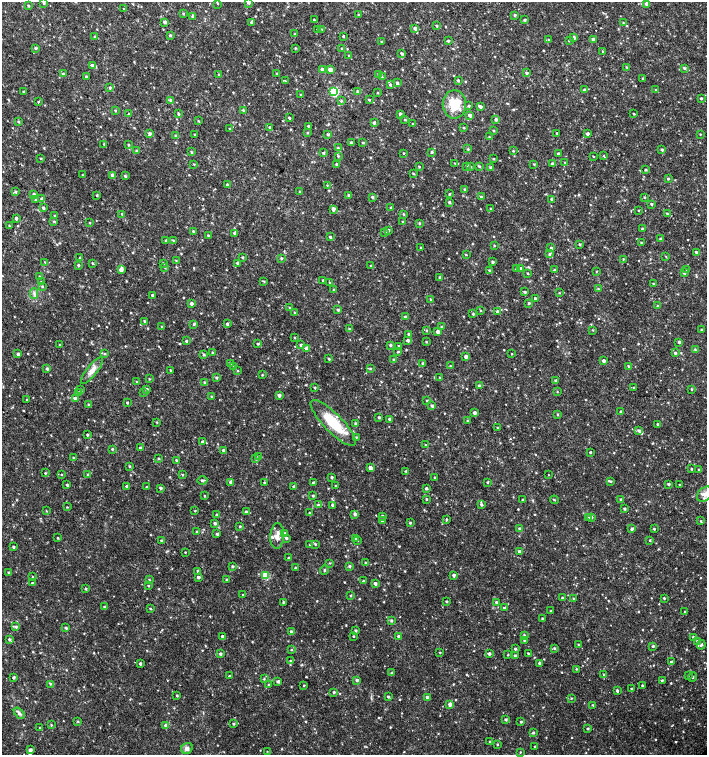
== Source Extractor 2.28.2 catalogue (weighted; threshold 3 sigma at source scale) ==
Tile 11 of 4 x 4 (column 3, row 3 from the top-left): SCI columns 3045-4453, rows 1507-3012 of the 6025 x 6032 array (HDU 1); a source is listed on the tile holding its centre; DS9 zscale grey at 2 x 2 block average (1 PNG px = mean of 2 x 2 image px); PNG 709 x 757 px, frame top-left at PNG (2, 2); each listed source drawn as its Kron ellipse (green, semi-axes under 4 px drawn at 4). Shown black and unused: <1% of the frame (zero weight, under 2 of 3 exposures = <1% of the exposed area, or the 3 px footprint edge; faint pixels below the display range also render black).
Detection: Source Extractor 2.28.2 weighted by HDU 2 'WHT'; one run over the whole footprint, this tile lists its part. Background 0.0176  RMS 0.0034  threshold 0.0152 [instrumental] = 3 sigma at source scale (4.5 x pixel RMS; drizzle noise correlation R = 1.50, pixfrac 1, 0.0396/0.0396 arcsec/px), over >= 5 px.
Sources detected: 836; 1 cosmic-ray / hot-pixel residue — neither listed nor drawn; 12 inside a brighter listed object's ellipse — not listed separately; of the other 823, all 500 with FLUX_AUTO >= 0.562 (the completeness limit of this list) listed and drawn (323 fainter detections not listed), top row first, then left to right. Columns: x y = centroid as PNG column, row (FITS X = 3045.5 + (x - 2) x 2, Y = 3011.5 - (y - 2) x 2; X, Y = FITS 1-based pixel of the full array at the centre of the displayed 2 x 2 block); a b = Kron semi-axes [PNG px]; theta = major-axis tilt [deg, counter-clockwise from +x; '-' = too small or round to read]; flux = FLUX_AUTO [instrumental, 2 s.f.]
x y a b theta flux
248 2 3 3 - 3.1
44 3 3 2 - 1.1
217 3 3 2 - 0.8
646 4 3 2 - 2.9
28 6 3 2 - 0.89
124 9 3 2 - 0.6
183 14 3 3 - 0.75
358 15 2 2 - 0.65
515 15 3 3 - 1.1
193 16 4 3 - 1.6
314 20 3 2 - 0.92
525 20 2 2 - 1.1
165 22 3 2 - 2.1
251 22 4 2 - 1.7
623 23 3 2 - 0.57
437 26 3 2 - 1.1
415 28 3 3 - 2.5
318 29 3 3 - 2
322 29 3 2 - 0.65
295 34 3 2 - 0.68
170 35 3 2 - 1.1
343 36 3 2 - 0.75
95 37 3 3 - 0.97
574 37 3 3 - 1.5
593 39 3 3 - 2.1
549 40 3 3 - 0.83
448 41 3 3 - 1.2
569 41 3 3 - 0.73
381 42 3 2 - 0.63
35 48 3 3 - 1.3
295 48 3 2 - 0.73
341 48 3 2 - 0.61
603 52 3 3 - 0.83
402 54 3 2 - 1.6
349 56 3 2 - 0.85
92 65 3 2 - 2.1
627 67 3 2 - 0.64
684 68 4 3 - 1.1
322 69 3 3 - 2.7
330 70 3 3 - 4.1
277 73 3 2 - 0.69
526 73 3 3 - 1.3
63 74 3 3 - 0.97
219 74 3 2 - 0.67
378 74 3 2 - 0.66
86 77 2 2 - 1.7
382 77 3 3 - 0.67
642 78 3 2 - 0.59
458 80 3 2 - 1
285 81 3 2 - 0.62
397 83 3 3 - 1.5
390 85 3 3 - 1.3
110 88 3 3 - 1
585 90 4 3 - 1.9
656 90 3 2 - 0.59
24 92 2 2 - 1
334 92 3 3 - 56
358 92 3 3 - 2.2
377 93 3 2 - 0.58
301 95 3 2 - 0.76
701 98 2 2 - 1.3
171 100 3 3 - 1.4
369 100 3 2 - 0.84
341 101 3 3 - 0.86
38 102 3 2 - 0.7
454 104 14 11 90 20
469 106 3 3 - 0.88
480 106 3 3 - 1.9
115 110 3 2 - 0.69
243 110 3 3 - 1.1
129 114 3 3 - 1
178 114 3 2 - 0.98
400 114 2 2 - 2.1
634 114 2 2 - 0.72
470 115 3 3 - 2.9
289 118 2 2 - 1
496 119 3 3 - 1.4
405 120 3 2 - 0.79
198 121 3 2 - 0.65
18 122 3 2 - 1
374 123 2 2 - 1.9
413 124 2 2 - 0.57
308 126 3 2 - 1
270 127 2 2 - 1.4
464 128 2 2 - 0.9
230 129 3 2 - 0.96
493 131 2 2 - 0.76
150 133 3 3 - 1.8
307 133 3 3 - 0.65
557 133 2 2 - 0.63
195 134 2 2 - 0.65
328 134 3 3 - 1.2
587 134 3 2 - 2.1
700 134 2 2 - 0.6
176 136 3 3 - 1.1
489 137 3 2 - 0.76
351 143 3 2 - 1.6
363 143 3 2 - 0.71
104 144 2 2 - 0.8
128 145 3 2 - 0.75
338 148 3 3 - 0.74
468 149 3 3 - 0.85
662 150 3 3 - 1.1
136 151 3 2 - 1.5
513 151 3 2 - 0.69
192 152 3 3 - 0.85
432 152 3 3 - 0.97
323 153 3 3 - 1.3
403 153 2 2 - 0.66
558 154 2 2 - 2.6
338 156 4 3 - 0.88
604 156 4 3 - 0.88
593 157 2 2 - 0.58
41 158 3 2 - 0.65
493 159 2 2 - 0.75
565 162 3 2 - 0.61
455 163 3 2 - 0.57
194 164 3 2 - 0.68
336 164 2 2 - 1.2
534 164 3 2 - 0.68
552 164 3 2 - 2
467 166 4 2 - 0.87
479 166 4 3 - 0.9
419 167 3 2 - 0.75
471 167 3 2 - 0.59
491 167 3 3 - 1.3
646 170 2 2 - 1
413 174 3 3 - 0.67
83 175 2 2 - 0.58
112 175 3 3 - 2.6
125 176 3 3 - 1
668 179 2 2 - 0.84
227 185 2 2 - 1.1
327 185 3 2 - 0.59
465 189 3 2 - 0.71
16 192 3 3 - 1.2
300 192 4 3 - 0.77
34 194 3 3 - 1.6
449 194 3 2 - 0.83
97 195 2 2 - 1.1
349 195 3 3 - 1.2
372 197 3 2 - 1.4
481 197 4 3 - 1.9
644 197 3 2 - 0.72
42 199 3 3 - 1.5
552 199 2 2 - 2.2
35 200 3 3 - 0.8
449 202 3 3 - 1.3
651 204 2 2 - 1.1
43 208 2 2 - 1.7
391 208 3 2 - 1.2
333 209 3 3 - 3
490 209 3 2 - 0.65
638 210 3 2 - 0.57
122 214 3 3 - 1
404 214 3 3 - 0.74
667 214 3 2 - 0.74
55 216 3 3 - 1.2
16 218 2 2 - 2
54 221 3 2 - 1
403 222 3 3 - 0.67
90 223 3 3 - 0.61
419 223 4 2 - 0.71
9 226 3 2 - 0.66
642 229 2 2 - 1.1
388 230 3 2 - 1.4
193 231 3 2 - 1
385 232 3 3 - 1.1
235 233 3 2 - 2.8
208 236 3 2 - 1.1
330 237 3 2 - 1
661 238 3 2 - 1
166 240 3 2 - 1.1
174 241 3 3 - 1.1
641 242 2 2 - 0.6
579 244 2 2 - 1.1
494 246 3 2 - 0.66
421 247 2 2 - 0.65
551 248 2 2 - 1.8
696 252 2 2 - 1.5
550 254 3 3 - 1.4
466 255 3 2 - 0.66
666 256 3 2 - 0.65
243 257 3 2 - 0.87
80 258 3 3 - 0.8
281 258 3 3 - 0.94
623 259 3 2 - 0.65
176 261 3 3 - 0.61
45 262 3 2 - 0.6
493 262 3 2 - 1.4
92 263 3 2 - 0.78
163 263 3 2 - 0.74
238 263 3 3 - 1.4
78 265 3 2 - 1.1
371 266 2 2 - 0.93
165 268 3 2 - 0.58
517 269 3 2 - 2.8
520 269 3 3 - 3
686 269 3 2 - 0.58
121 270 4 3 - 4.3
489 270 3 3 - 1.2
555 270 2 2 - 1.1
596 271 2 2 - 0.56
528 273 2 2 - 0.67
684 273 3 3 - 0.72
39 277 3 2 - 1.4
440 277 3 3 - 0.82
323 280 3 2 - 0.94
264 281 4 3 - 0.74
42 282 3 3 - 1.4
330 282 3 3 - 0.75
653 284 3 2 - 0.98
42 286 3 3 - 0.94
598 289 3 3 - 0.68
334 290 3 2 - 1.1
525 292 3 2 - 1.4
559 293 2 2 - 0.57
34 294 5 2 - 1.5
153 295 2 2 - 2.6
430 299 3 2 - 0.81
535 299 2 2 - 1.4
191 303 3 3 - 2.1
529 303 3 2 - 1.2
658 306 3 3 - 0.75
290 308 3 2 - 0.92
338 310 3 2 - 1.2
481 310 3 2 - 0.61
497 311 3 2 - 1.6
295 313 3 3 - 0.68
473 314 2 2 - 1.3
405 317 3 3 - 2.1
145 321 3 2 - 1.1
194 324 3 3 - 0.81
227 324 4 3 - 1.4
162 327 2 2 - 0.7
442 327 2 2 - 1.3
349 329 3 3 - 0.71
593 330 3 2 - 0.63
701 330 2 2 - 0.9
426 331 3 3 - 0.64
438 332 3 3 - 3.4
409 334 2 2 - 1.2
294 338 3 2 - 0.59
408 340 3 2 - 1.8
186 341 3 2 - 1.2
426 342 2 2 - 0.74
679 342 2 2 - 1.4
258 344 4 3 - 1.1
60 345 3 2 - 0.71
301 345 3 3 - 1.6
390 345 3 2 - 1.2
399 346 3 2 - 1.6
307 349 3 3 - 5.8
695 350 3 3 - 0.79
398 352 2 2 - 0.74
213 353 3 3 - 0.59
675 353 3 2 - 1.5
18 354 3 3 - 1.7
105 354 3 3 - 0.57
512 354 2 2 - 0.58
204 355 3 3 - 1
466 356 2 2 - 2.5
329 359 2 2 - 0.93
394 360 2 2 - 1.3
603 361 2 2 - 2.8
230 363 3 2 - 1.5
423 363 2 2 - 0.84
450 366 2 2 - 0.56
628 366 3 3 - 1.2
234 367 3 3 - 1.4
370 368 3 3 - 0.82
47 369 3 3 - 1.4
92 370 16 5 52 5.7
170 370 2 2 - 0.75
238 371 3 3 - 0.6
262 375 2 2 - 0.64
440 377 3 2 - 0.58
217 378 3 2 - 1.1
149 379 3 2 - 0.64
556 381 3 2 - 1.8
137 382 3 3 - 1.1
204 382 3 2 - 0.86
479 386 3 2 - 2.3
315 388 2 2 - 0.98
634 388 2 2 - 0.8
146 389 3 3 - 2.4
692 389 3 3 - 0.75
81 390 3 3 - 0.81
78 392 3 3 - 0.96
144 392 3 3 - 0.64
557 392 2 2 - 0.57
279 395 2 2 - 3.2
211 397 2 2 - 0.66
75 398 3 2 - 3.4
27 400 2 2 - 0.56
427 401 3 2 - 0.8
127 403 2 2 - 0.85
88 405 3 3 - 0.82
432 406 3 3 - 1.7
621 412 2 2 - 1.3
474 413 3 3 - 2.5
557 414 3 3 - 0.75
379 417 2 2 - 1.2
389 419 3 2 - 1.4
468 420 3 2 - 0.71
157 422 3 3 - 0.73
333 423 31 9 -46 28
356 424 4 3 - 2.2
658 424 2 2 - 1.3
497 428 3 2 - 0.64
639 431 3 3 - 1.9
87 435 2 2 - 1.1
356 437 4 2 - 0.85
202 442 2 2 - 1.6
426 445 3 2 - 0.66
140 448 3 2 - 1.5
112 449 2 2 - 0.98
224 450 2 2 - 2.1
590 452 2 2 - 0.85
258 456 3 3 - 0.8
73 458 3 2 - 0.87
159 458 3 3 - 0.8
256 459 3 2 - 0.97
176 460 2 2 - 0.97
130 466 3 3 - 0.77
370 468 3 3 - 5.7
691 469 3 2 - 0.84
699 470 3 2 - 1.1
406 471 3 2 - 0.9
45 473 3 3 - 0.75
62 474 3 2 - 0.59
88 475 3 2 - 1.4
183 475 3 2 - 0.66
548 475 2 2 - 0.59
331 477 2 2 - 1.4
434 477 2 2 - 0.61
202 480 5 3 - 1.6
611 481 3 2 - 0.82
231 482 3 3 - 2.5
313 482 4 2 - 0.85
487 482 2 2 - 0.88
264 483 3 2 - 0.84
669 484 2 2 - 1.4
67 485 3 2 - 1.1
680 485 2 2 - 0.8
127 486 4 2 - 1.8
335 486 2 2 - 0.58
147 487 2 2 - 0.94
294 487 3 2 - 2.1
161 488 3 2 - 1.6
426 488 2 2 - 1.6
705 494 9 6 43 4.4
204 496 2 2 - 0.69
313 496 3 2 - 0.86
426 499 3 2 - 0.86
621 499 3 3 - 1.4
523 500 2 2 - 0.84
554 500 4 2 - 0.62
318 505 3 3 - 1.4
333 505 3 2 - 1.9
481 505 3 3 - 1.2
67 507 4 2 - 0.87
624 509 3 2 - 1.3
46 511 2 2 - 0.58
195 511 2 2 - 0.63
246 512 3 3 - 1.8
310 513 3 2 - 1.1
217 514 3 2 - 0.63
355 514 3 3 - 2
382 516 3 3 - 1.3
591 517 3 2 - 1.5
588 518 3 3 - 1.2
446 519 3 2 - 0.76
382 521 3 3 - 1.7
701 521 3 2 - 0.64
215 523 3 2 - 1.8
410 523 3 3 - 1
240 526 3 2 - 0.82
520 529 3 3 - 1.6
632 529 4 2 - 2
654 529 2 2 - 0.82
197 532 3 2 - 1
284 533 3 3 - 1.2
217 534 3 3 - 1.3
277 536 13 7 85 6.1
58 538 2 2 - 0.93
286 538 3 3 - 1.4
355 538 3 3 - 0.73
650 540 3 2 - 0.7
162 541 3 3 - 1.6
357 541 3 2 - 0.57
310 544 3 2 - 0.63
315 544 3 3 - 0.88
13 547 2 2 - 1.3
185 552 2 2 - 0.59
520 552 3 3 - 2.9
289 558 2 2 - 1.5
329 563 3 3 - 0.63
365 563 3 2 - 0.83
232 566 3 3 - 1.3
349 566 3 3 - 1.1
296 568 3 2 - 1.8
325 570 4 2 - 0.93
198 571 2 2 - 1.2
8 572 3 2 - 0.68
454 575 2 2 - 2.1
266 576 3 3 - 28
32 577 2 2 - 0.6
198 577 2 2 - 2.2
149 580 3 2 - 0.76
227 580 2 2 - 1.4
363 581 2 2 - 1.2
32 583 3 3 - 0.75
375 584 3 3 - 1.6
148 585 2 2 - 0.79
86 589 3 3 - 1.1
243 595 3 2 - 0.57
351 596 2 2 - 0.58
563 598 3 3 - 1.8
664 598 2 2 - 0.99
573 599 3 2 - 0.59
447 601 2 2 - 1
283 602 3 2 - 0.78
496 602 3 3 - 1.2
105 607 3 2 - 1.8
504 608 3 2 - 1
150 609 3 2 - 0.78
551 611 2 2 - 0.67
685 612 3 2 - 0.85
543 619 2 2 - 1.2
391 621 3 3 - 1.2
16 627 4 3 - 1.5
66 628 3 2 - 1.1
356 631 3 2 - 0.97
291 632 3 2 - 1.4
524 635 3 3 - 0.66
222 636 2 2 - 1.6
353 636 2 2 - 0.77
399 636 3 3 - 3.2
693 637 2 2 - 0.94
9 639 3 3 - 1.3
524 640 3 2 - 0.73
697 641 3 2 - 1.1
578 645 2 2 - 0.58
701 645 5 3 - 1.4
653 646 2 2 - 1.2
554 648 3 3 - 1
515 649 3 2 - 1.2
292 650 3 3 - 0.65
440 652 2 2 - 0.66
528 653 2 2 - 0.87
220 654 3 3 - 1.5
489 654 3 2 - 2.3
508 655 3 2 - 0.61
515 656 3 3 - 1.6
290 661 3 2 - 0.65
671 662 2 2 - 2.2
540 663 3 3 - 2.5
140 664 3 3 - 1.4
576 669 3 2 - 0.58
392 673 2 2 - 0.61
604 674 3 2 - 0.61
229 676 2 2 - 1
688 676 3 2 - 0.61
14 677 2 2 - 1.5
693 677 4 2 - 0.78
264 679 3 3 - 0.68
357 680 3 3 - 1.5
662 680 3 2 - 1.1
278 681 3 2 - 1.8
50 684 3 2 - 0.68
269 685 3 2 - 0.83
304 685 2 2 - 0.59
642 686 2 2 - 0.9
632 689 2 2 - 0.97
617 691 4 2 - 1.3
334 692 3 2 - 1.2
177 696 2 2 - 0.85
388 697 2 2 - 1.3
427 697 3 3 - 2.5
571 698 2 2 - 0.64
450 704 3 3 - 4.1
593 705 3 3 - 1
19 713 6 4 -49 2
506 720 3 2 - 1.2
78 721 3 3 - 0.7
521 722 2 2 - 0.96
233 724 2 2 - 1.2
51 725 3 3 - 0.7
166 725 4 3 - 3
40 728 3 3 - 0.71
588 729 2 2 - 1.2
533 733 3 2 - 1.2
490 742 2 2 - 0.76
497 744 2 2 - 0.72
535 746 2 2 - 0.9
187 748 6 5 - 3
30 750 3 3 - 3.2
267 751 2 2 - 0.69
520 752 3 2 - 0.7
Isophote crosses this tile's border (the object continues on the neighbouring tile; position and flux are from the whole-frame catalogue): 2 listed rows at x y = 248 2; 705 494